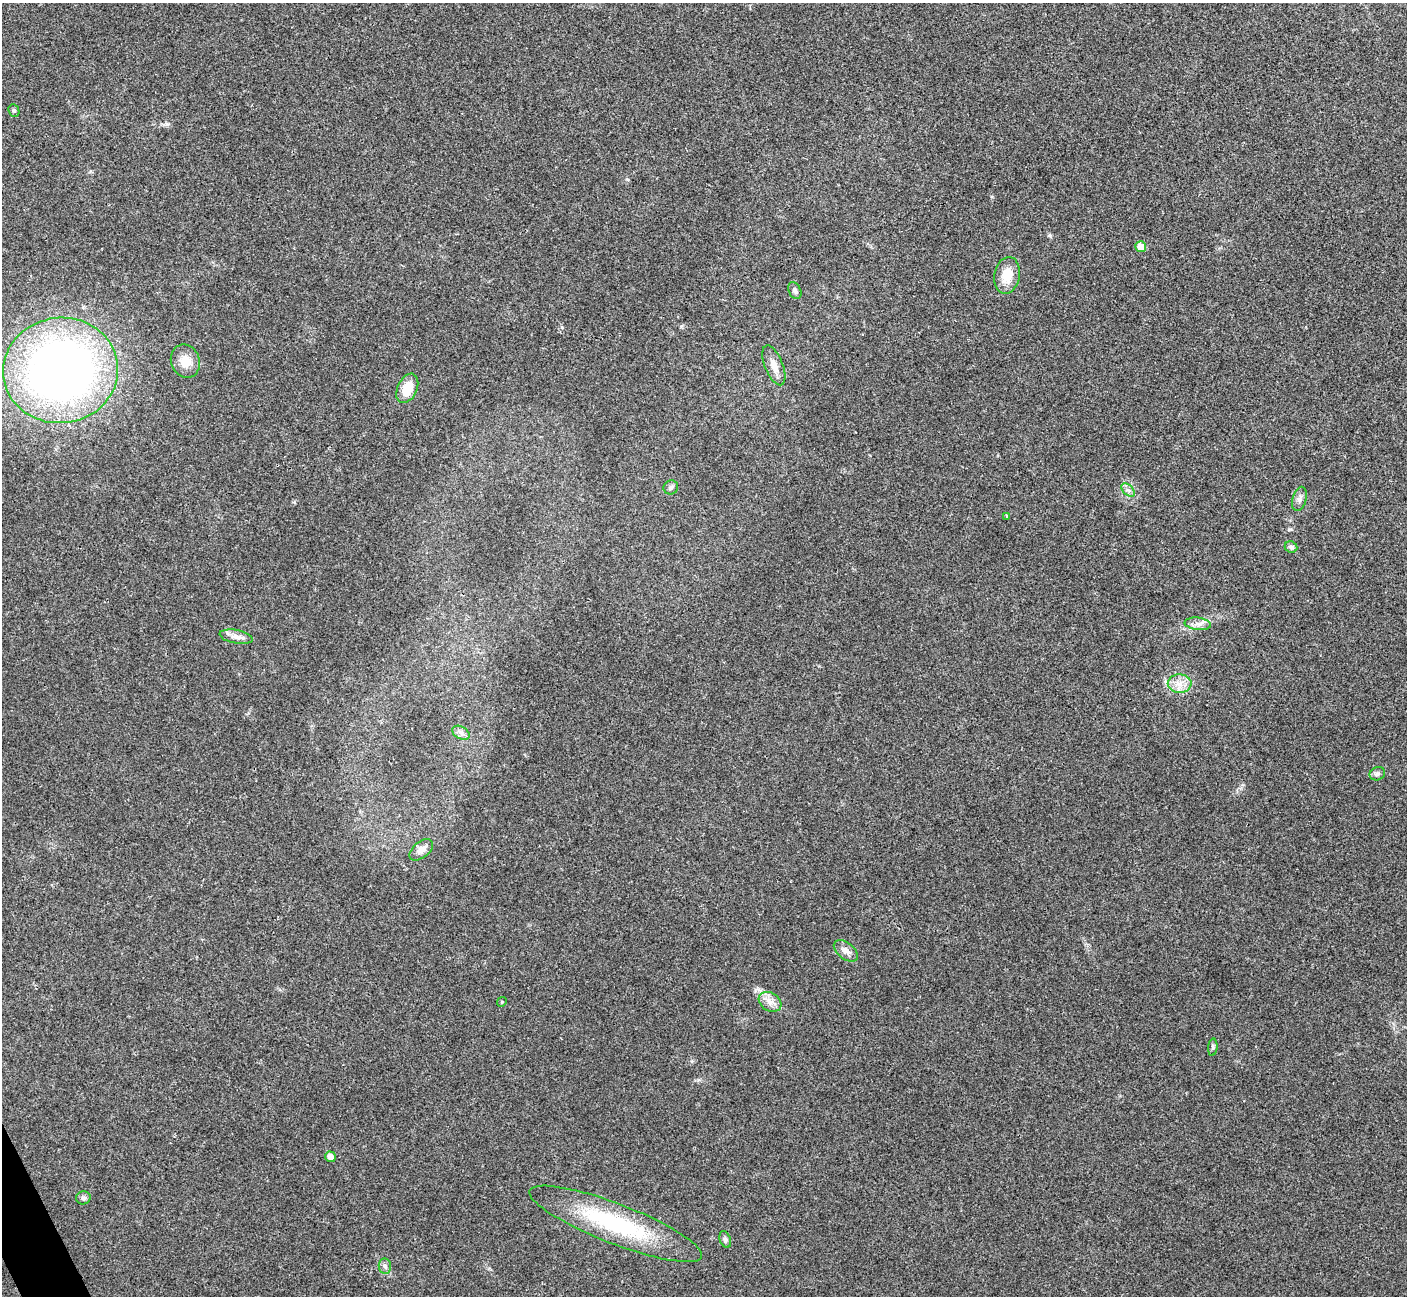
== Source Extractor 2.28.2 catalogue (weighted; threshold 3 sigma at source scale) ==
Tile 7 of 4 x 4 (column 3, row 2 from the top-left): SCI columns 2814-4218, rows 2744-4037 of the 5629 x 5618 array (HDU 1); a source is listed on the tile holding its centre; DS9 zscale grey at full resolution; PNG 1409 x 1298 px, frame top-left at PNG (2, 3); each listed source drawn as its Kron ellipse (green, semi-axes under 4 px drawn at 4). Shown black and unused: <1% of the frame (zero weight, under 3 of 4 exposures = <1% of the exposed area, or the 3 px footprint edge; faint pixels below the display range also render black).
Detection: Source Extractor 2.28.2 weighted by HDU 2 'WHT'; one run over the whole footprint, this tile lists its part. Background 0.0224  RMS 0.004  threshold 0.018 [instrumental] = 3 sigma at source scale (4.5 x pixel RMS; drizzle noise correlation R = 1.50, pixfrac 1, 0.05/0.05 arcsec/px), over >= 5 px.
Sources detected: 29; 1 inside a brighter listed object's ellipse — not listed separately; the other 28 listed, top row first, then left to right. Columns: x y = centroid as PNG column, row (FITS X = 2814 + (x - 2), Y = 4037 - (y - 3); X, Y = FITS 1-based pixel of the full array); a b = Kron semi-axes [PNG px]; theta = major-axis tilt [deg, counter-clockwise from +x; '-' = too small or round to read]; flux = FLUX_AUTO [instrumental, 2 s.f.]
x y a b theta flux
14 110 6 5 - 0.72
1141 247 5 5 - 5
1007 275 18 12 79 7.7
795 290 9 6 -66 1.3
185 361 17 14 -69 5.4
774 365 21 9 -68 3.9
61 370 57 53 7 310
407 388 15 10 65 7.3
671 487 7 7 - 0.99
1128 490 8 5 -43 1.2
1299 499 12 7 74 1.8
1007 516 3 3 - 0.4
1291 547 6 5 - 1.1
1198 624 13 6 -7 2.2
236 637 17 6 -10 2.5
1180 684 12 9 -1 3.7
461 733 9 6 -30 1.5
1377 774 8 6 24 1.1
421 850 14 8 39 2.7
846 951 14 8 -39 2.5
502 1002 5 4 - 0.46
770 1002 12 9 -32 3
1213 1047 9 4 84 0.77
330 1157 5 5 - 2.6
83 1198 7 6 - 1.1
616 1224 92 20 -21 44
725 1239 8 5 -70 0.91
385 1266 8 6 -83 1.1
Unlisted compact peaks at least as high as the median listed source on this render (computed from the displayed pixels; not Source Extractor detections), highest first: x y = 1049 235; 167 124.